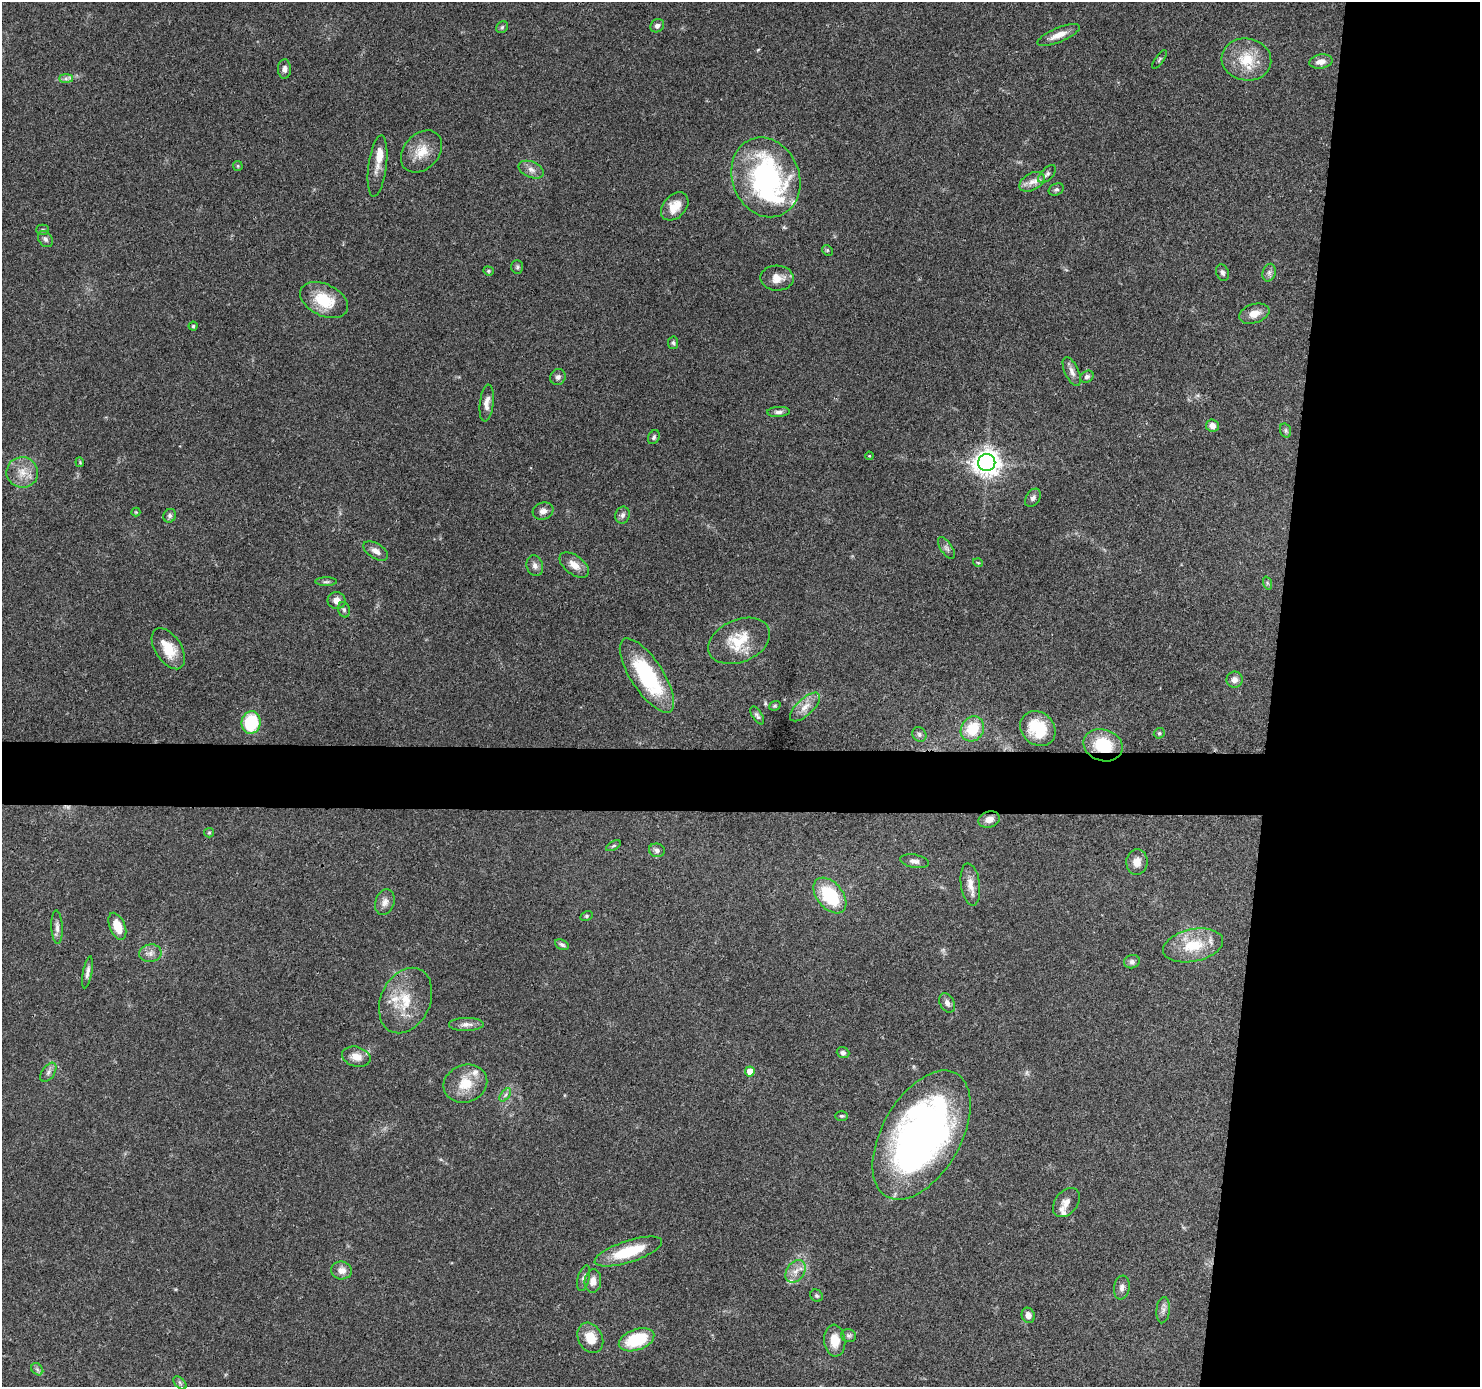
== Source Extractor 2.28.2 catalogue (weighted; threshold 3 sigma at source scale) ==
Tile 6 of 3 x 3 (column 3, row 2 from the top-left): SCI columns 2961-4438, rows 1589-2973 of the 4440 x 4461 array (HDU 1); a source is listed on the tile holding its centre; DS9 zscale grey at full resolution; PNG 1482 x 1389 px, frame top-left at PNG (2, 2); each listed source drawn as its Kron ellipse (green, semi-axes under 4 px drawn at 4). Shown black and unused: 18% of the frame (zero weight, under 3 of 4 exposures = <1% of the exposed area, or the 3 px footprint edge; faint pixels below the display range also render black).
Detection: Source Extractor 2.28.2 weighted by HDU 2 'WHT'; one run over the whole footprint, this tile lists its part. Background 0.0572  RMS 0.0051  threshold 0.023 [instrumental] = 3 sigma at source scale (4.5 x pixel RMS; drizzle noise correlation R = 1.50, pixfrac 1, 0.05/0.05 arcsec/px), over >= 5 px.
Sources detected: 122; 1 too faint to see at this stretch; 1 inside a brighter object's white glare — neither listed nor drawn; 8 inside a brighter listed object's ellipse — not listed separately; the other 112 listed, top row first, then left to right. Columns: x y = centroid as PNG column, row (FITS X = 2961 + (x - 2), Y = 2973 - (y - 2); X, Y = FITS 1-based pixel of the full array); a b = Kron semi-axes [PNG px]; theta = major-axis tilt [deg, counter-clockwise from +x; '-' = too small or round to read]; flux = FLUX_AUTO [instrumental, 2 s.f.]
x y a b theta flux
657 26 7 6 - 2
502 27 6 5 - 0.9
1058 35 23 7 22 5.5
1159 59 11 3 54 0.83
1246 60 25 21 -9 16
1321 62 12 7 9 3.6
284 69 9 6 -89 2.2
66 79 7 4 0 1.3
421 151 24 17 47 9.8
238 166 5 4 - 0.59
377 166 31 9 82 5.4
531 170 13 8 -22 2.9
1047 174 11 6 45 1.6
766 177 41 33 -69 99
1032 182 14 8 29 4.2
1056 189 8 5 25 1.2
675 206 16 11 48 7.7
42 230 6 5 - 0.92
45 239 9 6 -56 1.6
827 250 6 4 -45 0.72
517 267 7 5 -89 1
488 271 5 4 - 0.69
1223 273 8 6 -69 1.5
1269 273 9 6 75 1.9
777 278 16 12 -3 5.9
324 300 25 16 -26 18
1254 314 16 9 18 5.4
193 326 4 4 - 0.71
673 343 6 5 - 0.97
1072 372 15 7 -65 2.9
558 377 8 7 - 1.9
1087 377 7 5 31 1.5
487 403 18 6 83 3.7
779 412 11 5 2 1.9
1212 426 6 6 - 2.8
1286 430 7 5 -73 1
654 437 7 5 63 1.1
869 456 4 4 - 0.54
80 462 5 4 - 0.51
987 463 8 8 - 530
22 472 16 15 - 7.9
1033 498 10 7 56 2
543 511 10 8 17 2.7
136 512 4 4 - 0.49
622 515 8 7 - 1.8
170 516 7 6 - 1.4
946 548 12 5 -56 1.7
376 551 14 7 -32 3.3
978 563 5 3 - 0.42
574 565 17 9 -37 5.1
535 566 10 8 -71 2.4
326 582 11 4 1 1.2
1267 583 7 4 -71 0.82
337 601 9 8 - 3.9
344 610 8 5 -74 1.2
739 641 32 21 23 16
168 649 23 13 -57 12
647 675 43 16 -57 43
1234 680 8 8 - 2.9
775 706 6 4 20 0.65
805 707 19 8 42 5
757 715 10 5 -57 1.3
251 723 11 9 81 27
972 729 13 11 56 15
1038 729 19 16 -44 19
1159 733 6 5 - 0.79
919 734 8 6 -50 1.4
1103 745 20 15 -18 22
989 819 11 8 16 3.6
209 833 5 4 - 0.61
613 846 8 3 30 0.74
657 850 8 6 -18 1.6
914 861 14 6 -10 2.4
1137 862 12 10 84 4.8
970 884 21 9 -82 5.4
830 896 20 13 -51 28
385 902 13 9 73 3.3
586 916 6 4 27 0.8
117 926 14 7 -67 9.3
57 927 17 5 -87 2.5
562 945 7 5 -26 1.1
1193 945 30 16 12 17
150 953 11 9 8 2.9
1132 962 8 6 14 1.7
87 972 16 4 79 2.2
406 1000 34 24 65 19
947 1003 10 7 -62 2.3
466 1024 17 6 1 3.1
843 1053 6 5 - 1.7
356 1057 14 9 -14 5.5
750 1071 5 5 - 8.2
48 1072 11 6 54 1.9
465 1084 22 18 20 12
505 1095 8 4 53 1.1
841 1116 6 4 -1 0.81
922 1135 71 39 60 240
1066 1202 16 11 51 3.9
628 1252 35 11 18 21
341 1270 10 9 - 4
795 1271 12 8 54 4.3
584 1278 13 5 75 1.9
593 1281 11 8 83 4.1
1122 1288 12 8 81 2.4
817 1296 6 5 - 0.93
1163 1310 13 6 85 2.2
1028 1315 8 6 -70 3.1
848 1336 7 6 - 1.3
590 1338 16 12 -63 9
636 1340 18 10 20 25
835 1341 16 10 -84 8.5
37 1369 7 5 -46 1.2
180 1383 8 4 -46 1.1
Overlapping masked pixels (flux is a lower limit): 2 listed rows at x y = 1103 745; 922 1135